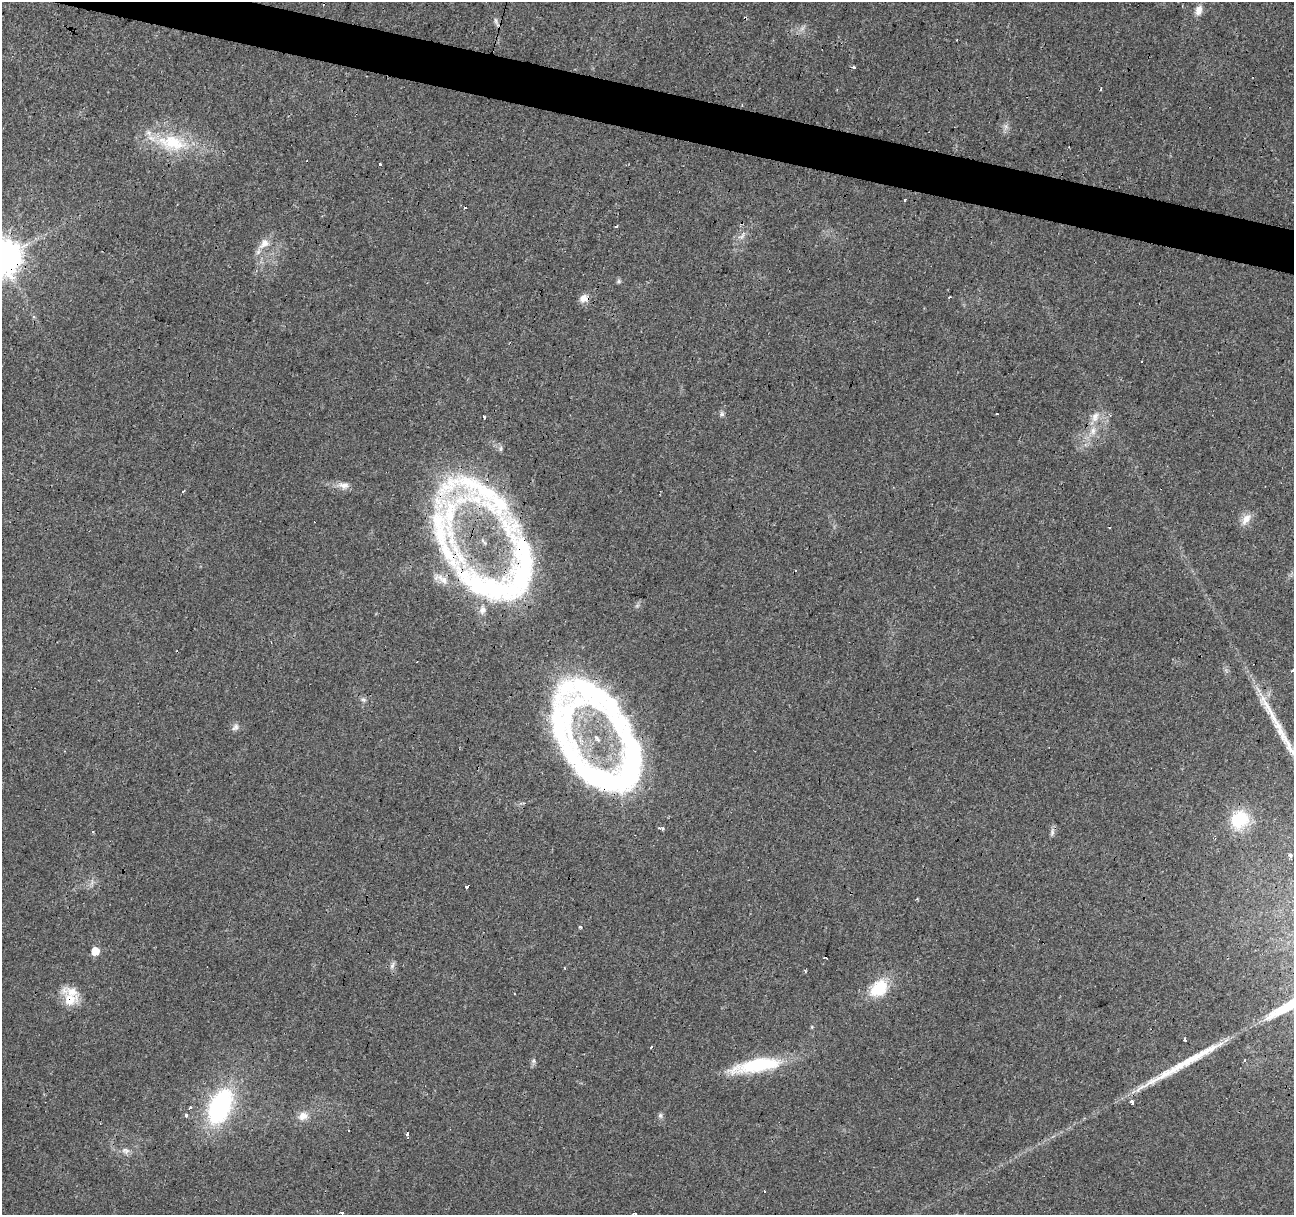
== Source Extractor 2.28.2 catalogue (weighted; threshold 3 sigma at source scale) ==
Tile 11 of 4 x 4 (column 3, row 3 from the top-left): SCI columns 2583-3874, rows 1430-2642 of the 5169 x 5349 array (HDU 1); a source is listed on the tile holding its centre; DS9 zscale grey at full resolution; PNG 1296 x 1217 px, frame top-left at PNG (2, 2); no overlay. Shown black and unused: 3% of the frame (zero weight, under 3 of 4 exposures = <1% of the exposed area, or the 3 px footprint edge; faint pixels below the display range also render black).
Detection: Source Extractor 2.28.2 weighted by HDU 2 'WHT'; one run over the whole footprint, this tile lists its part. Background 0.0242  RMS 0.0031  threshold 0.0138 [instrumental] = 3 sigma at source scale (4.5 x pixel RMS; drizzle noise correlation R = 1.50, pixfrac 1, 0.0396/0.0396 arcsec/px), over >= 5 px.
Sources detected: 83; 1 inside a brighter object's white glare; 14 cosmic-ray / hot-pixel residue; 2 long thin detections or spike segments (spike, bleed or trail) — not listed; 12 inside a brighter listed object's ellipse — not listed separately; the other 54 listed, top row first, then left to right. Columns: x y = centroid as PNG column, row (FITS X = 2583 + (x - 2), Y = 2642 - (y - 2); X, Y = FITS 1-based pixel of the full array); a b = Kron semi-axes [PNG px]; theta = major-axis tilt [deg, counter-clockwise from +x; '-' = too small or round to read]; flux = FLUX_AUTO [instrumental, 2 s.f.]
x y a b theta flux
1199 10 13 9 75 2.3
496 22 13 4 -72 0.96
172 143 44 22 -11 18
379 164 3 3 - 0.89
616 226 4 2 - 0.48
742 236 13 6 40 1.4
264 243 18 11 43 3.4
2 258 11 10 - 760
619 281 6 5 - 0.58
950 297 3 2 - 0.38
584 298 11 9 -4 2.2
34 316 4 4 - 0.59
1141 361 3 3 - 3
997 414 3 2 - 0.52
484 417 4 3 - 1.1
1095 417 15 9 66 3
501 449 9 4 89 0.68
343 485 16 8 -7 2.3
183 491 3 2 - 0.36
477 494 118 44 -21 58
1246 519 16 9 51 3
439 529 96 21 -84 31
489 587 95 32 -17 49
363 700 7 6 - 0.78
235 727 11 7 49 1.1
559 727 103 42 -79 54
631 760 87 30 -87 54
1239 819 22 19 47 13
661 828 6 3 -10 1.4
92 832 3 3 - 0.66
1052 832 11 6 86 1
1290 855 4 3 - 1.4
467 886 4 3 - 2
581 927 3 3 - 1.6
95 951 5 5 - 7
564 968 3 2 - 0.23
805 971 4 3 - 0.39
879 988 25 18 42 10
70 1000 20 15 10 5.7
1268 1017 13 6 40 1.8
1185 1040 4 3 - 0.96
651 1047 3 2 - 0.49
1244 1060 4 3 - 0.53
533 1061 6 6 - 0.66
757 1065 56 14 10 22
1132 1102 5 3 - 1.7
220 1106 30 17 66 49
190 1108 3 3 - 1.8
186 1115 3 3 - 3.3
660 1115 7 6 - 0.73
303 1116 13 10 25 2.9
349 1130 3 2 - 0.34
126 1151 12 8 -17 1.6
342 1212 3 3 - 4.7
Overlapping masked pixels (flux is a lower limit): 5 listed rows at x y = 2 258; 477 494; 489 587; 631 760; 70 1000
Isophote crosses this tile's border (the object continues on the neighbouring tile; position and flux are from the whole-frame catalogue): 2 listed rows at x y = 2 258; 342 1212
Unlisted compact peaks at least as high as the median listed source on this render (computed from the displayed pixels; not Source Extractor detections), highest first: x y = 722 414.